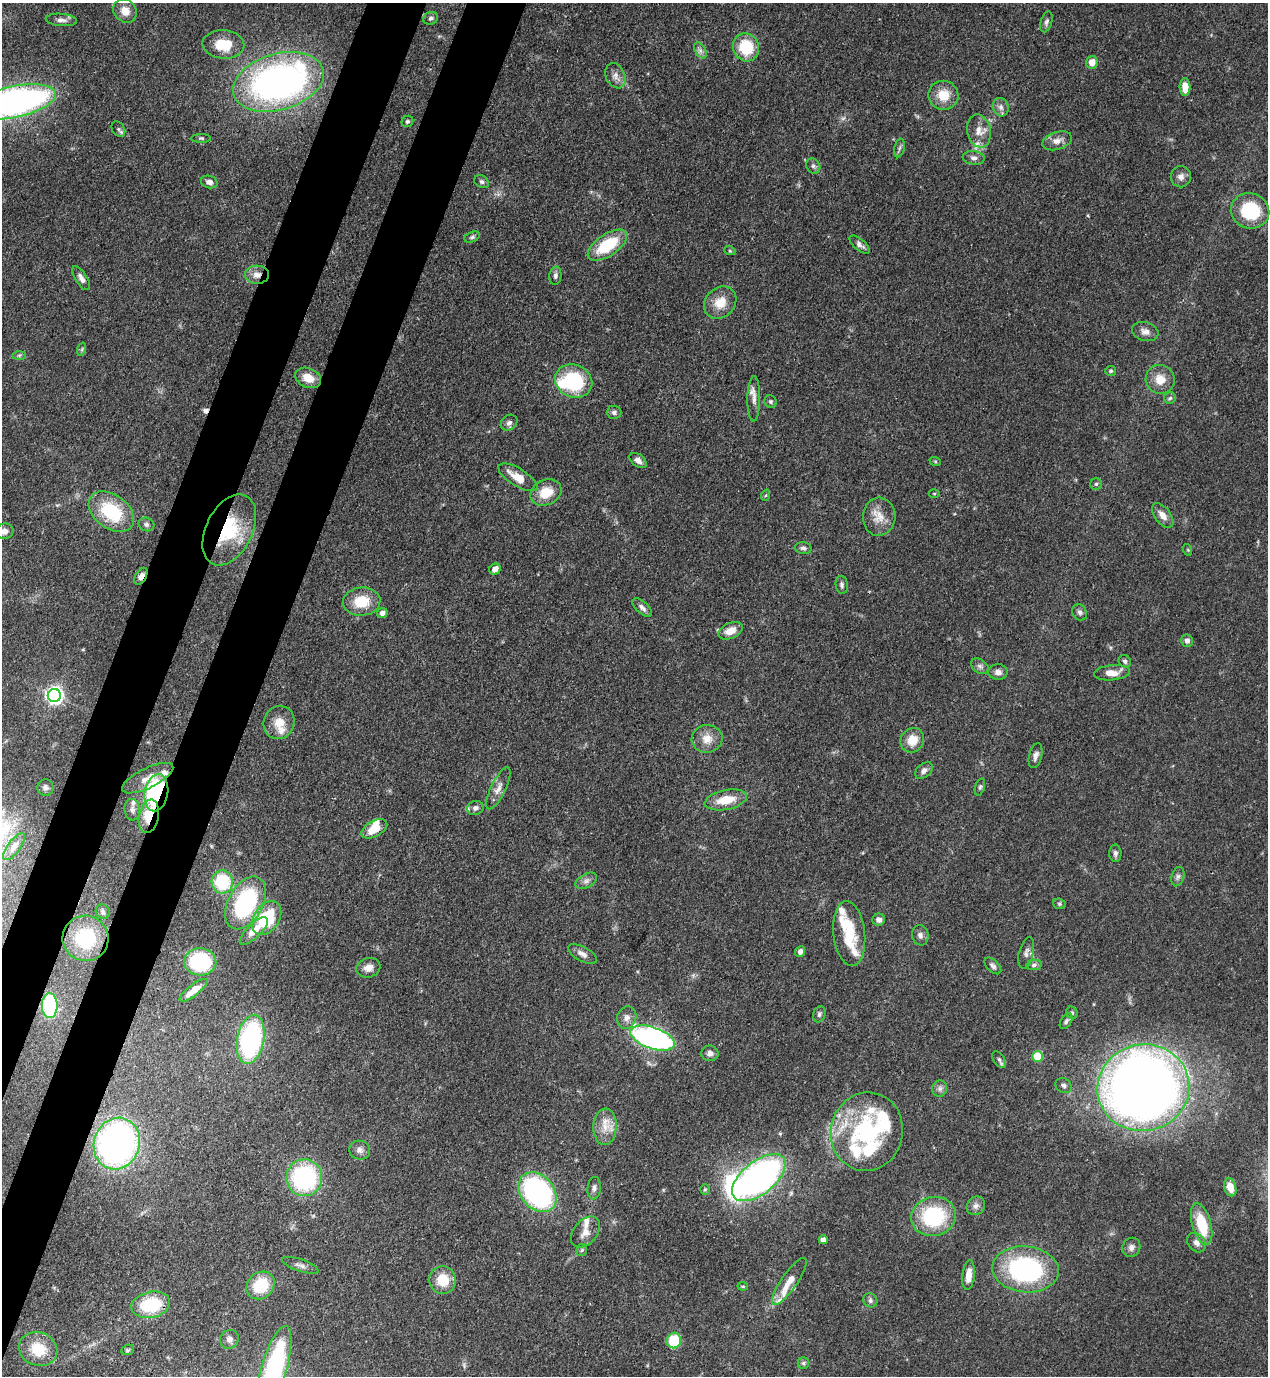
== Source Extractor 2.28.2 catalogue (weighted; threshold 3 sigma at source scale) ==
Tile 7 of 4 x 4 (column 3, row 2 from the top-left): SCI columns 2885-4150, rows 2791-4164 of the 5638 x 5578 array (HDU 1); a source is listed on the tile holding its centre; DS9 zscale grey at full resolution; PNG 1270 x 1378 px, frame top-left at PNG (2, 3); each listed source drawn as its Kron ellipse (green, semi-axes under 4 px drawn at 4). Shown black and unused: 8% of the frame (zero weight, under 3 of 4 exposures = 7% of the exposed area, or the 3 px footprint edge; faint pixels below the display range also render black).
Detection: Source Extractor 2.28.2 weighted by HDU 2 'WHT'; one run over the whole footprint, this tile lists its part. Background 0.0696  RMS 0.0036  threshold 0.0161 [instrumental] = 3 sigma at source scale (4.5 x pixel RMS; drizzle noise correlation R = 1.50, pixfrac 1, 0.05/0.05 arcsec/px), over >= 5 px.
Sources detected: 179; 1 too faint to see at this stretch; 3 inside a brighter object's white glare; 1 cosmic-ray / hot-pixel residue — neither listed nor drawn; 16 inside a brighter listed object's ellipse — not listed separately; the other 158 listed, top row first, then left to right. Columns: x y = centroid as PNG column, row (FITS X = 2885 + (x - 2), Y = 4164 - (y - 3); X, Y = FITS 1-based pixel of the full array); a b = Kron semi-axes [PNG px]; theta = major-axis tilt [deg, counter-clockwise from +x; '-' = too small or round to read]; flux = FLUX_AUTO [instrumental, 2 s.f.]
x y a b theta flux
125 11 12 11 - 4
431 18 7 6 - 0.97
61 20 16 6 -5 1.8
1046 22 10 5 73 0.99
223 44 21 14 -3 11
746 47 14 13 - 15
700 50 9 5 -59 1.2
1092 62 6 5 - 3.5
615 76 13 9 -67 2.4
278 82 46 28 16 150
1185 87 9 5 -88 5.3
943 95 15 14 - 7.1
14 102 42 15 12 150
1001 107 9 7 -70 1.7
407 121 6 5 - 0.72
118 129 8 6 -56 0.87
979 131 16 11 -78 4.1
201 138 10 4 0 0.62
1057 141 15 8 17 2.8
899 148 9 5 76 0.9
974 158 11 6 -6 1.5
813 166 8 6 -53 1.1
1181 177 10 10 - 1.9
209 182 8 6 -15 1.7
482 182 8 6 -31 0.98
1250 211 19 17 -21 22
472 237 8 5 23 0.76
607 245 22 10 34 18
860 245 12 5 -39 1.4
730 251 5 3 - 0.41
257 275 12 9 0 3
555 276 9 6 84 1.1
81 278 13 6 -58 1.9
720 303 18 14 45 6.6
1145 332 13 9 -15 2.3
82 349 7 4 72 0.56
19 355 7 4 1 0.58
1111 371 5 5 - 0.58
308 378 13 9 -23 5.3
1160 379 15 14 - 5.3
574 381 19 16 -25 27
1170 398 6 5 - 0.74
754 399 23 6 89 2.6
771 402 6 6 - 0.72
614 412 7 6 - 1.1
509 423 9 7 41 1.3
638 460 10 6 -36 1.8
935 461 6 3 -19 0.39
518 477 22 9 -32 5.9
1096 484 6 6 - 0.67
546 492 16 12 26 7.5
934 494 5 3 - 0.37
766 495 5 3 - 0.4
111 512 25 16 -37 22
1163 515 14 8 -52 2.8
879 517 19 16 86 5.5
146 524 8 6 -23 1.1
229 530 38 23 63 23
4 531 9 7 18 2.2
803 548 8 5 -6 0.96
1188 550 6 3 -72 0.38
495 569 6 5 - 2.7
141 576 9 5 60 2.1
842 585 9 6 -81 0.95
362 602 18 14 5 9.5
642 608 12 6 -43 1.5
1080 612 8 7 - 1.2
382 613 5 5 - 1.4
731 631 13 7 24 3.9
1187 641 6 6 - 1.4
1125 661 6 6 - 1.1
980 666 10 6 -36 1.3
998 672 9 7 -1 1.8
1112 673 18 7 6 4.3
54 695 6 6 - 160
279 722 17 15 68 5.5
707 739 15 13 7 4.6
912 740 12 11 - 5.7
1035 756 13 6 76 1.7
924 770 10 6 39 1.6
148 778 28 10 26 5.2
45 787 8 8 - 1.3
980 787 9 4 71 0.75
498 788 23 7 64 3.1
156 793 19 11 79 53
726 800 21 9 12 7.6
475 808 8 7 - 1.3
132 810 11 7 -85 1.6
149 816 17 10 78 10
374 829 14 8 29 7.1
14 847 16 6 53 2.7
1115 853 9 6 -89 1.1
1178 877 10 6 73 1.2
586 881 11 6 29 1.6
222 882 11 10 - 20
245 903 28 17 61 40
1059 904 6 5 - 0.7
103 912 7 6 - 0.85
267 918 18 12 57 21
879 920 6 6 - 1.3
254 931 18 7 44 5.1
849 933 32 16 -83 14
920 935 10 8 -81 1.6
86 938 23 22 - 20
800 952 5 5 - 1.7
1026 953 16 7 76 1.9
582 954 16 7 -28 2
200 962 16 14 -3 30
1034 965 8 5 9 0.9
993 966 10 6 -45 1.2
368 968 12 9 16 2.8
193 990 17 5 38 4.9
50 1006 12 8 -90 32
1072 1013 6 5 - 0.77
819 1014 8 6 72 0.97
627 1018 11 9 73 2.2
1066 1021 8 5 56 1
653 1038 23 10 -19 100
251 1039 25 13 79 59
710 1053 8 8 - 1.7
1038 1056 5 5 - 18
999 1060 9 5 -59 1
1064 1086 9 7 -35 1.1
1143 1088 46 43 14 450
940 1089 8 7 - 1.3
605 1127 18 11 86 5.4
867 1132 39 36 79 41
117 1144 26 23 70 140
360 1150 10 9 - 1.7
304 1178 18 18 - 47
759 1178 31 16 39 140
1230 1187 9 6 -74 4.2
594 1188 11 6 84 1.5
705 1189 5 5 - 0.56
538 1192 22 16 -49 78
976 1206 10 8 42 1.7
933 1216 23 19 14 31
1202 1224 21 9 -74 13
586 1232 18 11 50 3.8
823 1240 4 4 - 2.2
1196 1243 11 8 -50 1.7
1131 1247 10 8 58 1.7
582 1250 6 5 - 0.65
300 1265 19 6 -18 1.7
1025 1269 33 23 -5 55
969 1275 15 6 83 4.2
443 1280 14 13 - 8.3
789 1281 28 8 55 5.2
261 1285 15 12 44 14
743 1286 5 4 - 0.46
870 1300 7 6 - 0.99
151 1305 19 13 12 19
229 1339 10 9 - 1.7
674 1341 8 7 - 16
38 1349 19 16 -21 12
128 1350 6 5 - 0.59
803 1363 6 5 - 0.71
274 1369 44 12 74 60
Overlapping masked pixels (flux is a lower limit): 6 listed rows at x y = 257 275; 229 530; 141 576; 156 793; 149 816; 1143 1088
Isophote crosses this tile's border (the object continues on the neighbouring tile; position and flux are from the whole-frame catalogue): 3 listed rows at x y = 14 102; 4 531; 274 1369